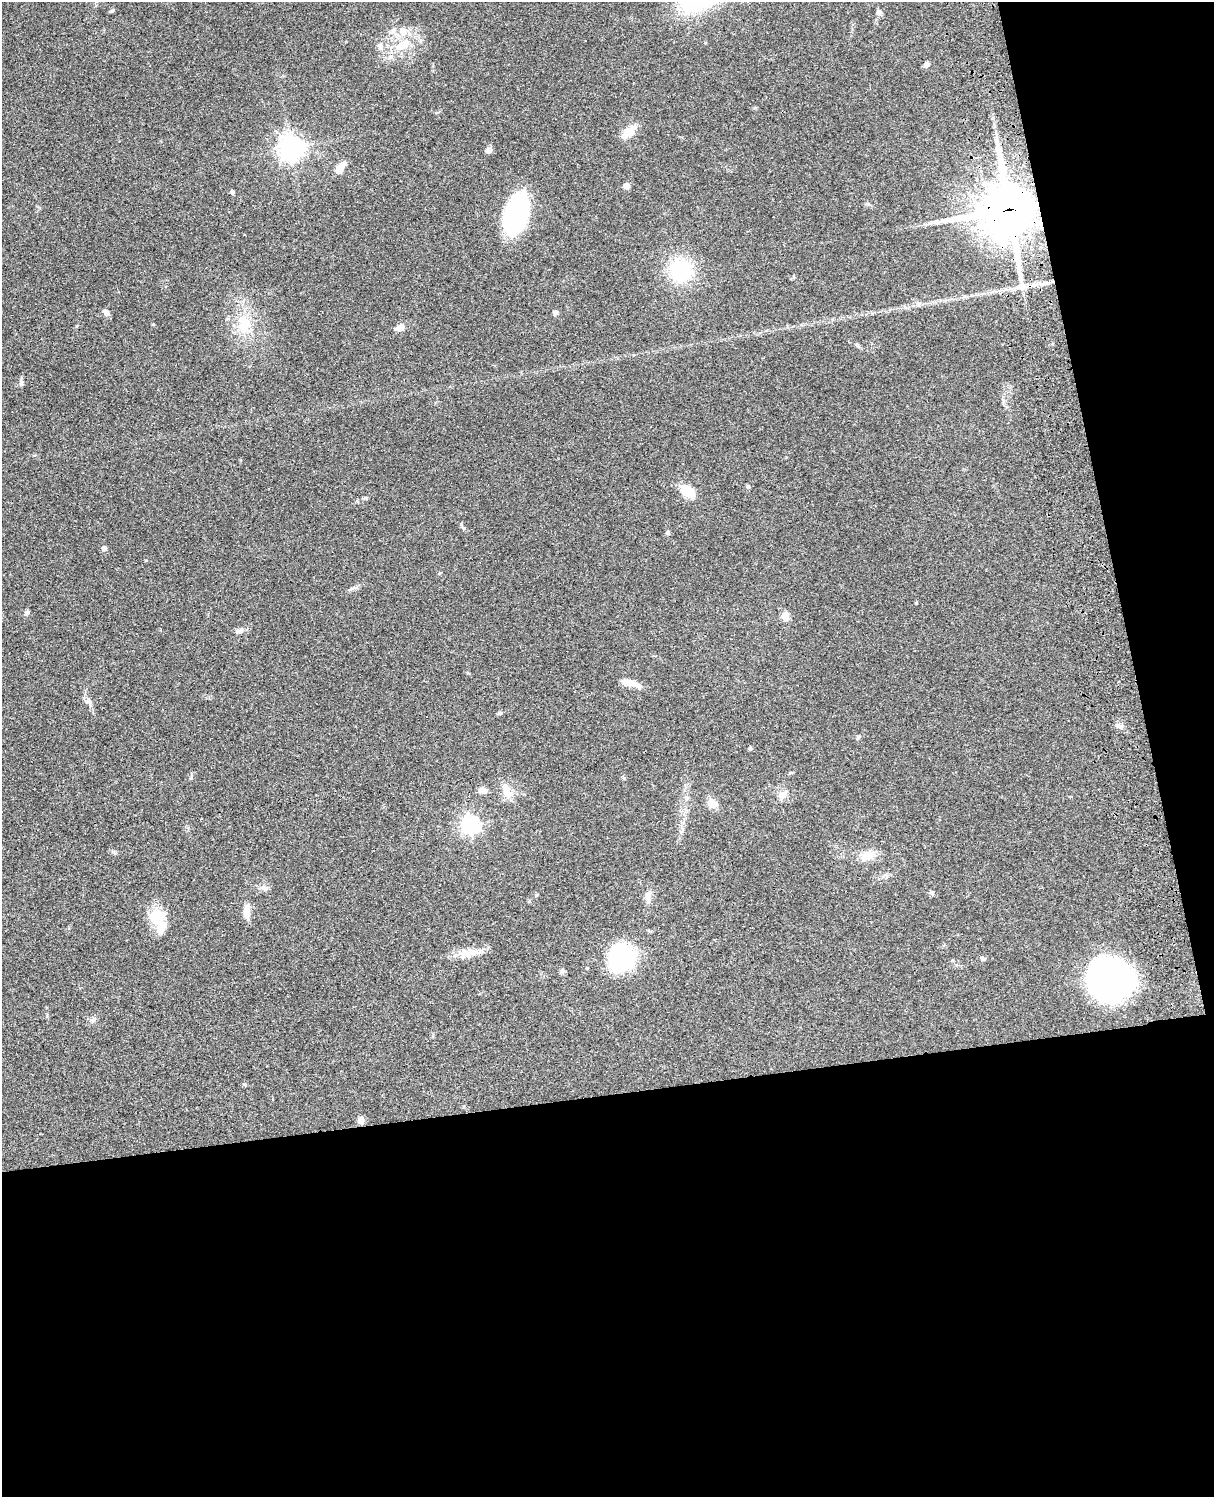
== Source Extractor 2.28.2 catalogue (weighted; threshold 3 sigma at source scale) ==
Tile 12 of 4 x 3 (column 4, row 3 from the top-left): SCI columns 3758-4969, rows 278-1772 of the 5088 x 4927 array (HDU 1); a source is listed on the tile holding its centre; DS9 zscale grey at full resolution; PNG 1216 x 1499 px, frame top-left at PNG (2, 2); no overlay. Shown black and unused: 33% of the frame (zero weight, under 3 of 4 exposures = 6% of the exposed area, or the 3 px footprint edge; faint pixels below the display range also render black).
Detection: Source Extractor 2.28.2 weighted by HDU 2 'WHT'; one run over the whole footprint, this tile lists its part. Background 0.0923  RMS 0.0062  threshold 0.0279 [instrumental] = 3 sigma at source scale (4.5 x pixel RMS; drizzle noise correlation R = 1.50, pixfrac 1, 0.05/0.05 arcsec/px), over >= 5 px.
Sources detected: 58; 1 inside a brighter object's white glare — not listed; the other 57 listed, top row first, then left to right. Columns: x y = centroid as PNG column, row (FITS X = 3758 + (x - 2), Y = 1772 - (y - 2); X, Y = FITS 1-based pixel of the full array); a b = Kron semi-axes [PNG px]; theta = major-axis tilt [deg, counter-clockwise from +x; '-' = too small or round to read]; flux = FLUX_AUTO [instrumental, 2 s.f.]
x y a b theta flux
112 11 8 3 14 0.78
878 12 7 6 - 1.6
403 31 12 11 - 5.7
402 45 26 11 29 14
380 46 9 6 -70 2.3
926 65 6 5 - 2.5
629 131 21 11 41 6.6
291 148 8 8 - 560
488 150 6 5 - 3.1
340 167 14 8 53 5.8
626 186 5 4 - 6.8
232 192 5 4 - 1.2
1009 210 17 16 - 3700
516 214 35 19 71 90
935 223 8 3 -19 1.3
680 270 18 18 - 46
1022 286 12 10 0 5.1
106 313 8 6 -49 2.4
555 313 6 5 - 1.5
244 325 24 16 82 16
399 328 13 7 30 3.3
21 383 8 6 90 1.5
748 486 6 5 - 0.87
687 491 17 11 -32 12
366 498 6 4 -43 0.77
461 524 5 4 - 0.7
668 533 5 4 - 1.5
104 548 6 6 - 2.2
440 573 5 4 - 0.6
916 603 3 3 - 0.64
27 612 6 5 - 1.1
785 616 5 5 - 17
239 631 11 5 26 1.9
630 683 28 7 -17 6.6
89 701 9 8 - 2.5
1119 726 8 5 -59 1.7
858 737 8 3 42 0.88
750 748 4 4 - 1.3
624 778 6 3 -70 0.69
483 791 10 6 -20 3.5
506 791 21 10 -70 7.3
783 795 11 9 47 4
711 804 13 10 -31 5.4
469 824 7 7 - 240
867 855 15 10 17 8.6
264 888 8 5 -45 1.5
931 893 7 5 -23 1.1
648 897 18 8 -86 4
247 912 18 8 -90 6.1
156 916 24 18 28 13
469 953 30 8 16 8.2
621 958 27 23 -85 68
984 959 6 4 0 1.1
562 971 8 6 89 1.4
1109 980 39 35 -16 190
93 1020 8 6 21 1.6
361 1120 7 6 - 4.2
Overlapping masked pixels (flux is a lower limit): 1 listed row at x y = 1009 210
Unlisted compact peaks at least as high as the median listed source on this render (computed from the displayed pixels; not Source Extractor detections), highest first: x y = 153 324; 500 713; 244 1084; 115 853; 755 108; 146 560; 191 778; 858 346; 536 895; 868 204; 468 673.